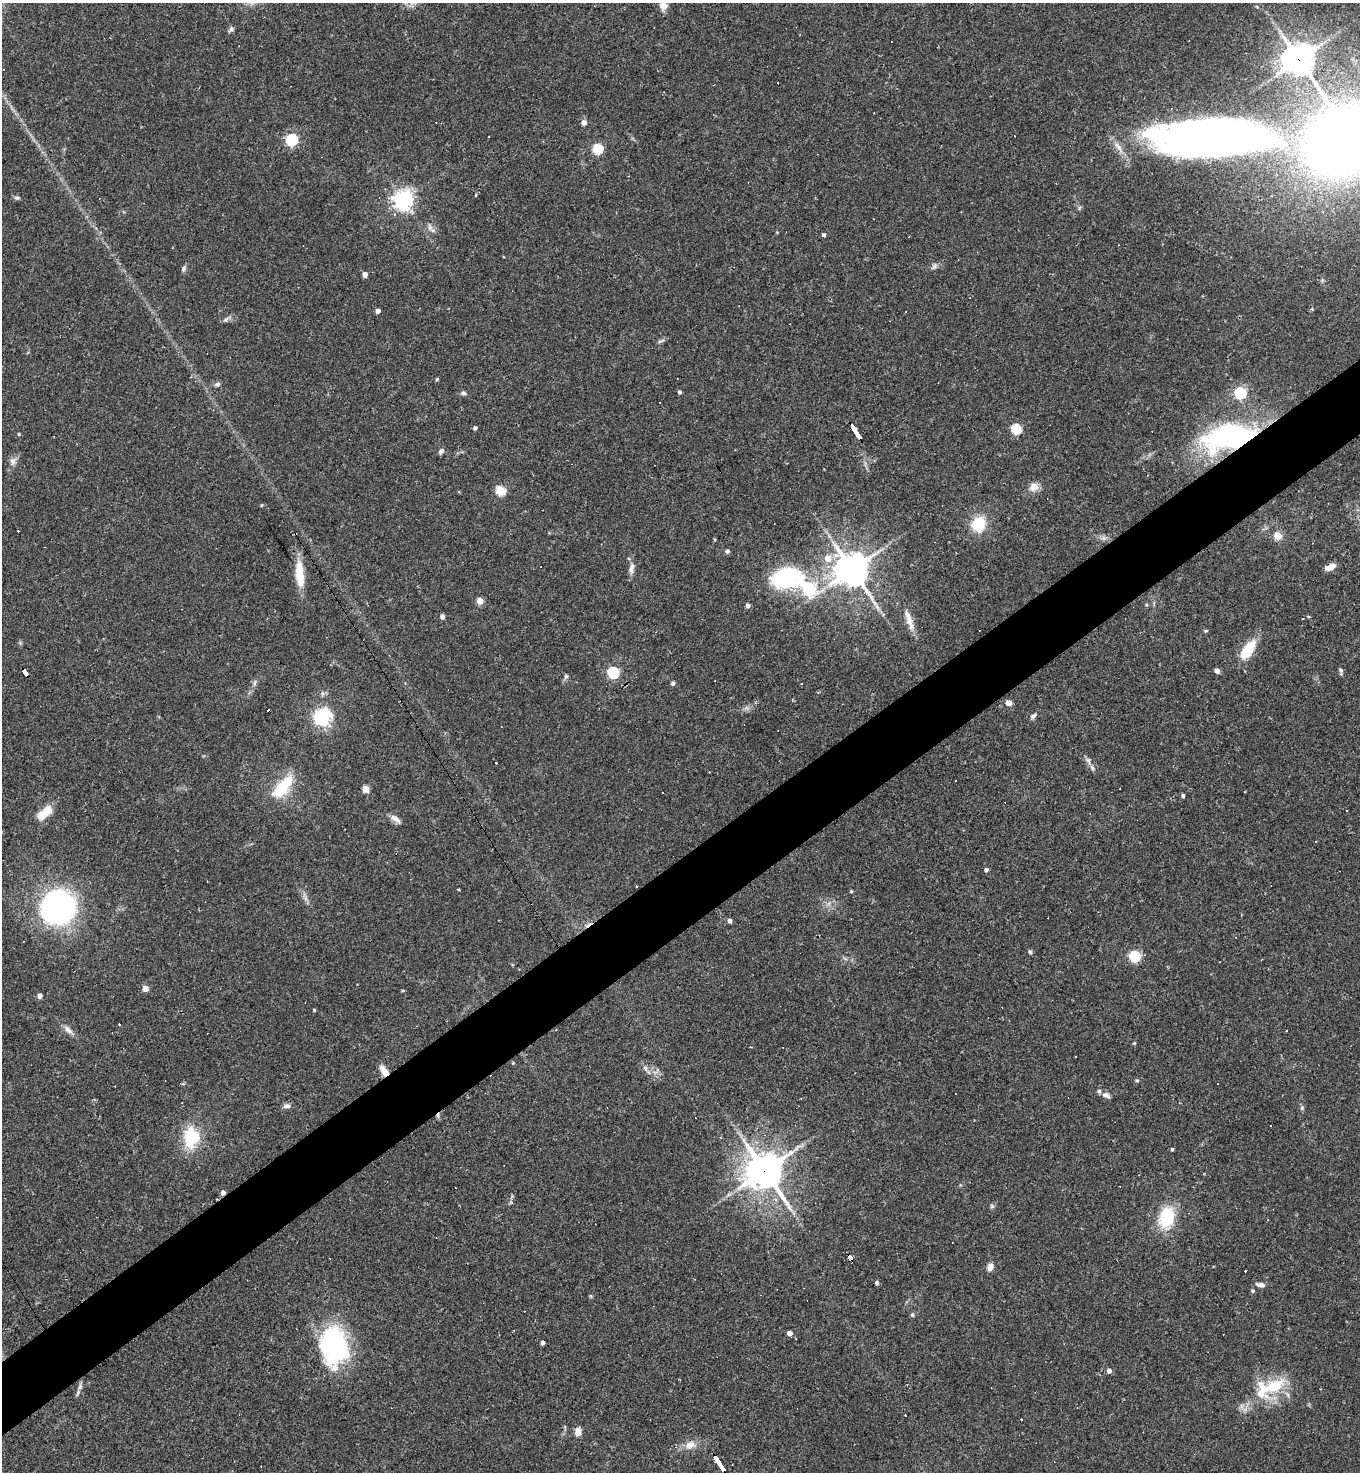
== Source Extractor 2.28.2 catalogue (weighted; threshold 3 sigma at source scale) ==
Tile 7 of 4 x 4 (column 3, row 2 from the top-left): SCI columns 3007-4364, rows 2941-4410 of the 5875 x 5880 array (HDU 1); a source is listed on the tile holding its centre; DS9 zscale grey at full resolution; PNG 1362 x 1474 px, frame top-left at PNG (2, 3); no overlay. Shown black and unused: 5% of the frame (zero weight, under 2 of 3 exposures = <1% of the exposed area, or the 3 px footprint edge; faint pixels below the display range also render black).
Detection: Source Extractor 2.28.2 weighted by HDU 2 'WHT'; one run over the whole footprint, this tile lists its part. Background 0.0409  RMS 0.0046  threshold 0.0207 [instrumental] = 3 sigma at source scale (4.5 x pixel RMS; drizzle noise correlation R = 1.50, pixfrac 1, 0.05/0.05 arcsec/px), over >= 5 px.
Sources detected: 165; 3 inside a brighter object's white glare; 41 cosmic-ray / hot-pixel residue — not listed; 4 inside a brighter listed object's ellipse — not listed separately; the other 117 listed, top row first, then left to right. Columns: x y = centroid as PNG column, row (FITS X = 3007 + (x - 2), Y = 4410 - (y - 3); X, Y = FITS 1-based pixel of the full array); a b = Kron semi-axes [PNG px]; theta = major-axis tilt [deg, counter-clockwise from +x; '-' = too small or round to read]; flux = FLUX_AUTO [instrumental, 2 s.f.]
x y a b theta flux
663 6 11 9 82 3
231 29 8 5 44 1.2
891 42 3 3 - 3.4
1299 59 11 10 - 550
584 122 7 6 - 1.9
1014 136 3 2 - 0.3
1211 137 115 39 2 300
291 140 5 5 - 57
1345 140 54 44 30 590
598 149 5 5 - 30
476 194 5 3 - 0.55
17 198 7 5 -9 0.97
403 200 7 6 - 260
1079 208 6 4 71 0.65
394 214 4 3 - 1.2
430 227 8 6 90 1.6
824 235 4 4 - 1
934 267 10 4 50 1.2
184 269 7 6 - 1.2
365 274 4 4 - 3.5
1312 309 3 3 - 0.95
378 311 4 4 - 2.3
226 319 9 4 36 1.2
661 341 12 3 23 1
437 379 3 3 - 0.68
217 384 8 6 17 1.2
679 392 4 4 - 1
464 393 7 5 -5 1
1240 393 6 5 - 48
475 428 4 3 - 1.2
1016 429 5 5 - 31
856 431 15 3 -57 80
19 434 4 3 - 0.46
1236 439 67 24 5 94
441 451 8 5 53 1.1
13 461 10 7 -60 1.9
1034 487 12 11 - 3.6
500 491 5 5 - 25
978 524 15 13 71 15
1278 536 5 4 - 13
1104 538 7 6 - 1.3
714 539 5 3 - 0.45
727 551 6 5 - 0.85
1330 567 12 6 24 3.9
631 568 15 7 78 2.4
852 570 11 10 - 880
300 576 29 11 -81 10
787 577 53 32 3 47
809 589 6 6 - 67
480 601 4 4 - 8.6
1146 605 5 4 - 0.57
748 606 4 4 - 1.8
442 617 4 4 - 2.1
909 619 29 8 -70 5.3
1206 631 5 3 - 0.49
1248 650 22 10 54 14
1217 671 4 4 - 2.3
1341 671 8 4 -82 1.2
25 672 7 4 -60 31
613 673 5 5 - 50
566 676 7 6 - 0.91
254 683 7 4 70 0.92
673 683 6 5 - 0.9
801 683 3 3 - 0.87
1008 703 5 5 - 4.1
1033 716 9 6 39 1.3
322 717 18 17 - 24
496 763 3 3 - 0.78
1092 768 9 5 -57 1.3
283 786 34 13 49 18
366 789 5 4 - 11
1183 796 4 4 - 0.94
1347 810 2 2 - 0.37
45 812 20 9 44 8.5
395 819 15 6 -36 2.5
986 870 4 4 - 1.3
851 891 4 4 - 0.49
54 907 31 28 71 120
730 921 4 4 - 1.9
1030 952 6 5 - 0.76
1135 956 5 5 - 39
145 988 4 4 - 7
40 996 4 4 - 2.1
314 1010 4 3 - 0.39
68 1030 15 7 -44 2.5
1134 1043 4 4 - 0.47
750 1047 3 2 - 0.35
513 1063 4 3 - 0.44
645 1068 8 5 -61 1.4
384 1071 13 7 -54 4
1137 1080 5 4 - 0.62
1106 1095 10 6 -23 2
286 1106 9 6 1 1.8
1302 1108 6 4 -48 0.76
1271 1125 3 3 - 0.66
191 1137 26 19 89 19
1172 1149 3 3 - 0.88
764 1171 13 12 - 870
223 1193 4 4 - 2.5
992 1206 6 5 - 0.77
1166 1218 22 15 78 21
850 1257 6 3 -60 24
990 1267 10 7 72 2.4
877 1283 4 4 - 1.2
1261 1285 11 6 -10 2
1253 1291 5 4 - 0.74
912 1315 5 5 - 0.7
790 1333 4 4 - 3.3
542 1343 4 3 - 1.5
334 1346 44 30 -84 59
1109 1371 4 4 - 2
1274 1386 28 17 28 17
80 1387 8 6 69 1.4
1021 1420 3 3 - 1.5
578 1431 8 6 87 3.6
690 1445 11 8 18 4.6
719 1463 17 3 -57 130
Overlapping masked pixels (flux is a lower limit): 10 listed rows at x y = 1299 59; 856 431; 1236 439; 25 672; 384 1071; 764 1171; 223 1193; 850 1257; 334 1346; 719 1463
Isophote crosses this tile's border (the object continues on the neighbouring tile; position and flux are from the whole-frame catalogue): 2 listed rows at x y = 663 6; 1345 140